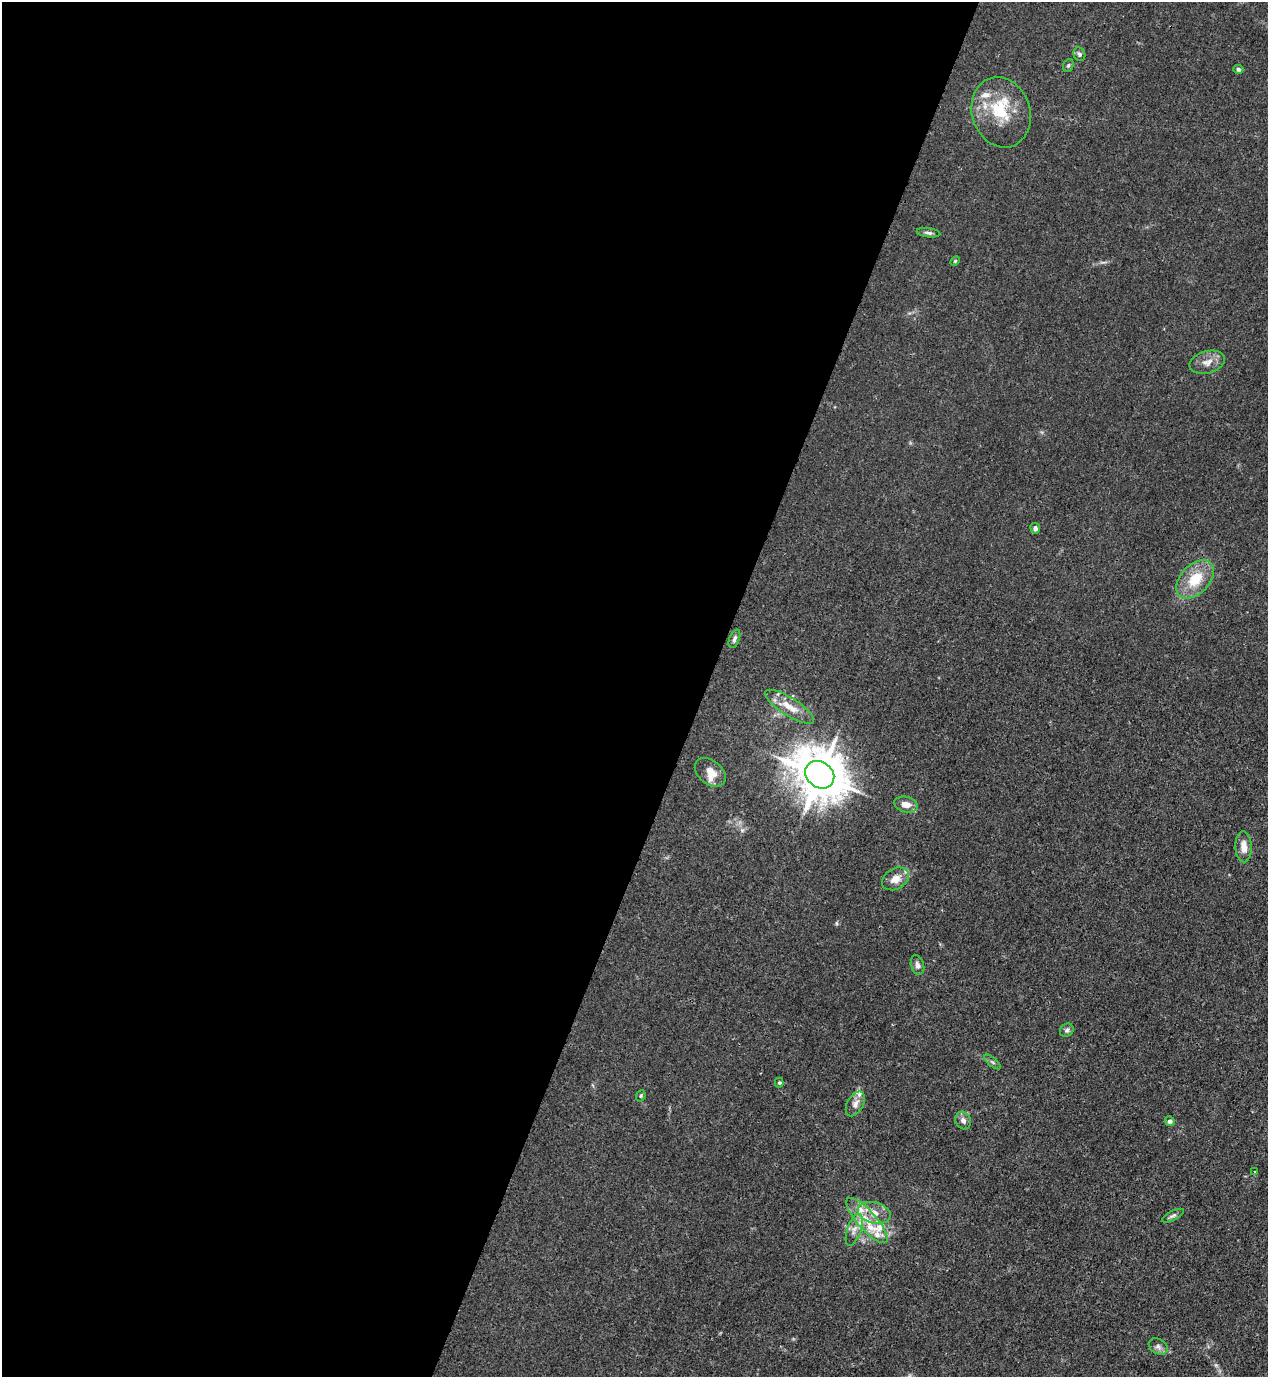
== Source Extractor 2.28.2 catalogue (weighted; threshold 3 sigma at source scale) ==
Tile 5 of 4 x 4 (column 1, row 2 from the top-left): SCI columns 223-1488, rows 2792-4166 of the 5645 x 5583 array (HDU 1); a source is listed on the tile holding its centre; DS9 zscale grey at full resolution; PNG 1270 x 1379 px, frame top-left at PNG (2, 2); each listed source drawn as its Kron ellipse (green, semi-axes under 4 px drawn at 4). Shown black and unused: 56% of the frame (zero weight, under 3 of 4 exposures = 7% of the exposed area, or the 3 px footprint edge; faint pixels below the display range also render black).
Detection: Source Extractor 2.28.2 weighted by HDU 2 'WHT'; one run over the whole footprint, this tile lists its part. Background 0.0182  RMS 0.0026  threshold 0.0115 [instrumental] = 3 sigma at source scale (4.5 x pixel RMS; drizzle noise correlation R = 1.50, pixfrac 1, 0.05/0.05 arcsec/px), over >= 5 px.
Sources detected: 38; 8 inside a brighter listed object's ellipse — not listed separately; the other 30 listed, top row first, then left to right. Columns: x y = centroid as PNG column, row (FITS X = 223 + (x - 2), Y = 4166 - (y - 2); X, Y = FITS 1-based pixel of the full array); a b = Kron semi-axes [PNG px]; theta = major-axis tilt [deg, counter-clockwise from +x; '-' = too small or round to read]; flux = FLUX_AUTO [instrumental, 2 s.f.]
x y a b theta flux
1079 54 7 5 -65 0.63
1068 65 7 5 67 0.43
1238 69 5 4 - 0.62
1001 112 36 29 -73 13
928 233 12 4 -7 0.69
955 261 6 3 45 0.28
1207 362 18 11 15 2.5
1035 528 5 5 - 0.88
1195 579 22 14 46 7.5
734 639 10 5 70 0.77
790 707 28 9 -33 4.1
710 772 17 12 -38 2.9
820 775 15 12 -38 1100
906 805 12 8 -13 2.2
1244 847 15 8 -88 2.6
895 879 14 10 29 2.9
917 965 10 6 -74 0.97
1067 1030 7 6 - 0.67
993 1062 10 3 -40 0.47
779 1083 5 4 - 0.31
641 1096 6 4 70 0.35
855 1104 13 8 60 1.6
963 1121 9 7 -61 1.1
1170 1121 5 5 - 0.68
1255 1172 3 3 - 0.29
874 1213 16 10 -15 3.4
1173 1216 12 4 26 0.69
867 1220 29 9 -48 6.1
854 1230 16 7 71 1.9
1158 1346 10 7 -32 0.99